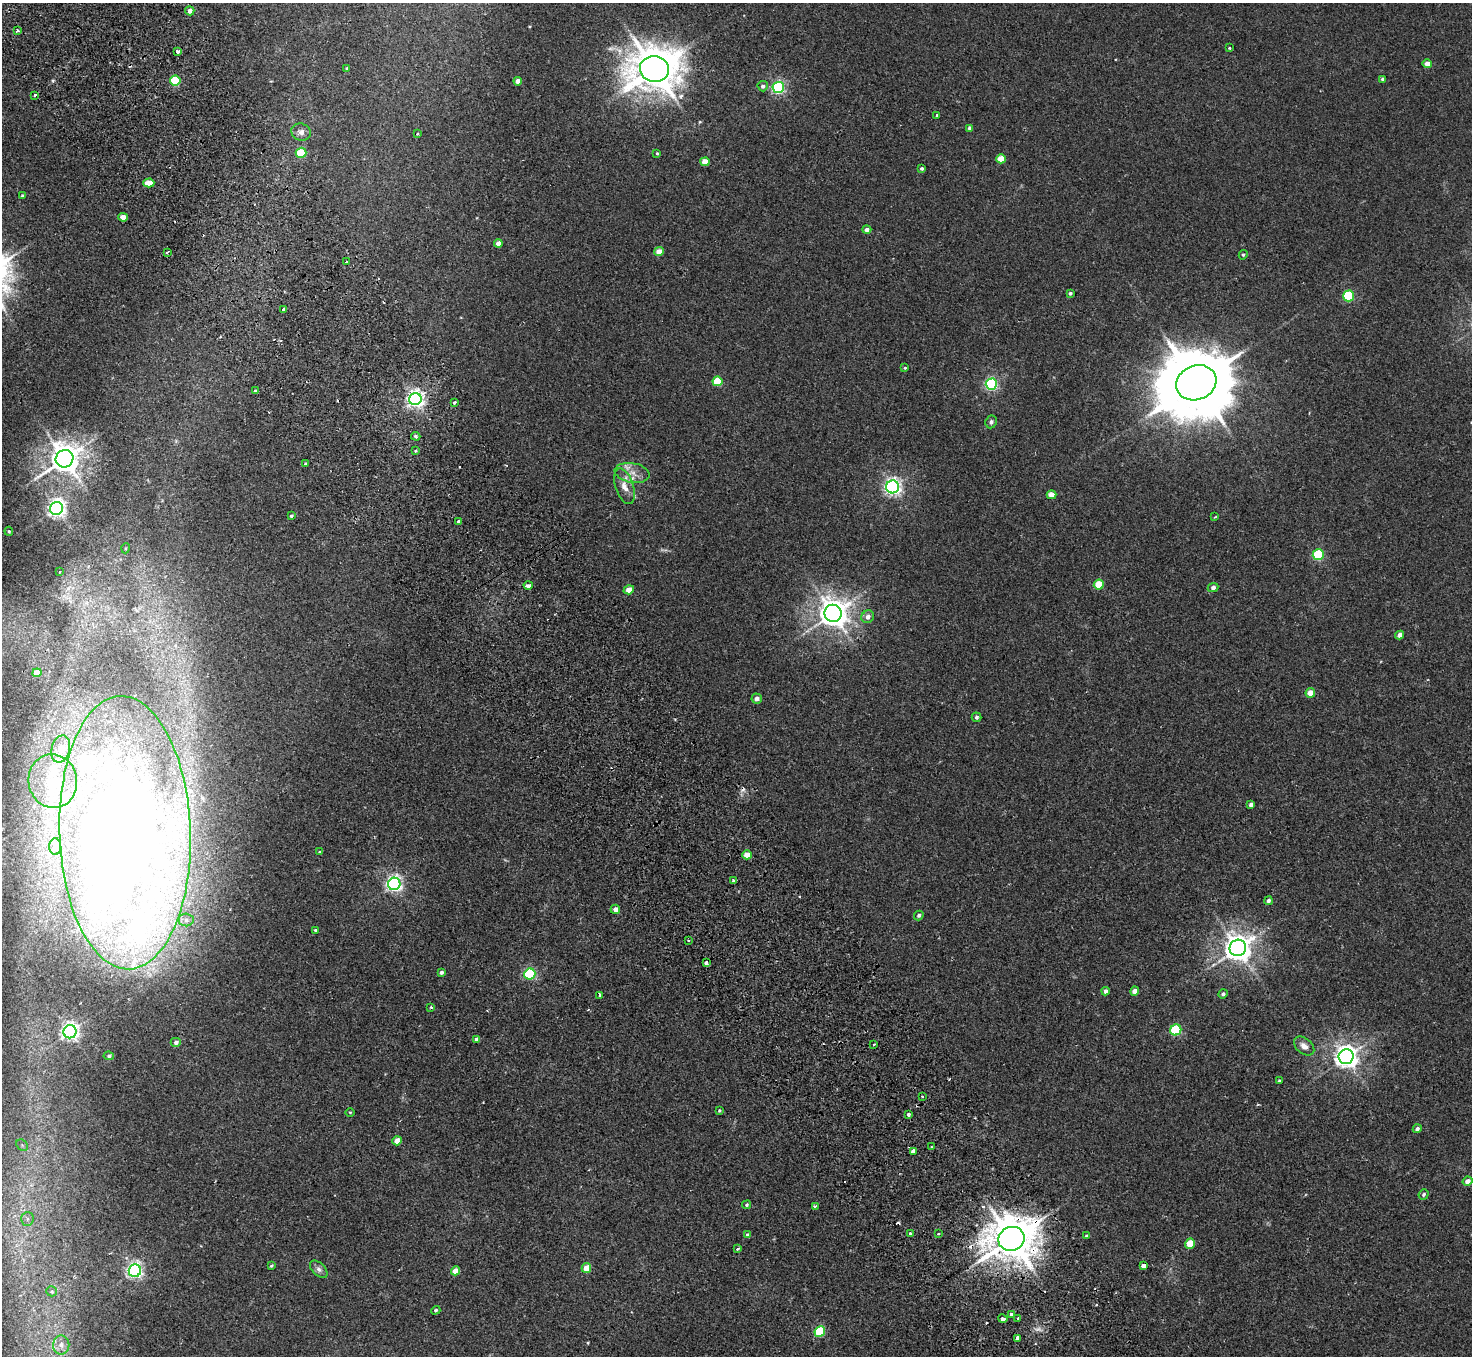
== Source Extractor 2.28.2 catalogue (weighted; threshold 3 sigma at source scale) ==
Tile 11 of 4 x 4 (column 3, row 3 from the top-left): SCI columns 2990-4459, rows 1552-2905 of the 5982 x 5946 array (HDU 1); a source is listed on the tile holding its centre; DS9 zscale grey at full resolution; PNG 1474 x 1358 px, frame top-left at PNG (2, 3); each listed source drawn as its Kron ellipse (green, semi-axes under 4 px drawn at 4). Shown black and unused: <1% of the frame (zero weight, under 2 of 3 exposures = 3% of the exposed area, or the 3 px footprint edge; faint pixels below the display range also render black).
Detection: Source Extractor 2.28.2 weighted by HDU 2 'WHT'; one run over the whole footprint, this tile lists its part. Background 0.0178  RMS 0.0058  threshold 0.0263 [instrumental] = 3 sigma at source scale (4.5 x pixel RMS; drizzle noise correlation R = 1.50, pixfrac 1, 0.05/0.05 arcsec/px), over >= 5 px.
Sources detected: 152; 1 inside a brighter object's white glare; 10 cosmic-ray / hot-pixel residue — neither listed nor drawn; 4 inside a brighter listed object's ellipse — not listed separately; the other 137 listed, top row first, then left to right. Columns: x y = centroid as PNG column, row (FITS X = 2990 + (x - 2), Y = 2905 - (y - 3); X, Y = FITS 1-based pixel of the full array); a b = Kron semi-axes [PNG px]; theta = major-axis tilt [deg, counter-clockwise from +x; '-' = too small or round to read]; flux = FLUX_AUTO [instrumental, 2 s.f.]
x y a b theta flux
190 11 4 4 - 2.4
17 31 3 3 - 1.2
1229 48 3 3 - 0.55
178 52 4 3 - 1.9
1427 64 4 4 - 3.9
347 68 3 3 - 0.48
654 69 15 13 -12 2100
1382 79 4 3 - 0.99
175 81 5 5 - 32
518 81 4 4 - 2.9
763 86 5 5 - 1.7
778 87 6 5 - 96
35 95 3 3 - 1.7
937 115 4 2 - 0.55
970 128 4 4 - 2.3
301 132 10 8 -21 2.7
418 134 3 2 - 0.74
301 153 5 5 - 18
657 153 4 3 - 0.61
1001 159 5 4 - 13
705 162 4 4 - 7.4
922 168 3 3 - 0.93
149 183 5 4 - 9.2
22 196 3 3 - 0.86
123 217 4 4 - 5.9
867 230 4 4 - 2.3
498 243 4 4 - 3.3
167 252 3 3 - 0.81
659 252 4 4 - 6.6
1243 255 5 4 - 0.83
346 261 3 3 - 2.2
1070 293 3 3 - 1.1
1348 296 5 5 - 39
283 309 3 3 - 2.6
905 368 4 3 - 0.58
717 381 5 5 - 20
1196 383 20 17 23 6500
991 384 6 5 - 88
255 391 3 3 - 1.1
415 399 6 6 - 210
455 403 4 3 - 1.4
991 422 6 5 - 1.5
416 436 5 3 - 0.8
416 451 3 3 - 0.95
64 459 9 8 - 910
306 463 4 3 - 0.8
632 473 17 9 -10 6.5
624 486 18 9 -71 5.7
893 487 6 6 - 210
1052 495 5 4 - 6.1
56 508 6 6 - 250
291 516 3 3 - 0.93
1215 517 4 3 - 0.48
459 521 4 3 - 2.9
9 531 4 4 - 0.79
126 548 5 3 - 0.49
1318 555 5 5 - 40
60 572 3 3 - 0.53
528 585 4 3 - 6.8
1099 585 5 5 - 17
1213 588 5 4 - 1.8
629 590 5 4 - 5.5
833 613 8 8 - 760
868 617 7 6 - 2.8
1400 635 4 4 - 3.2
37 673 5 4 - 6.4
1310 693 5 4 - 5.7
757 698 5 5 - 2.7
977 717 5 4 - 1.2
61 749 14 9 76 7.5
53 781 27 24 -79 25
1251 804 4 3 - 1.8
125 833 136 65 -88 1100
55 847 8 6 90 1.8
320 852 4 3 - 0.86
747 855 5 4 - 7
734 881 4 3 - 2.5
394 884 6 6 - 170
1268 901 4 4 - 1.5
615 909 5 4 - 3.4
919 915 5 4 - 1.3
186 920 7 6 - 2.1
316 930 4 4 - 0.89
688 940 2 2 - 0.6
1238 948 8 8 - 670
706 963 4 3 - 6.5
441 972 4 3 - 1.3
530 974 5 5 - 59
1105 991 4 4 - 2.2
1135 991 5 4 - 3.5
1223 994 5 4 - 1.3
600 995 4 3 - 1.8
431 1007 3 3 - 0.65
1176 1030 6 5 - 44
70 1032 7 6 - 220
477 1039 4 4 - 2.2
176 1042 5 4 - 1.7
874 1045 3 3 - 0.93
1304 1046 11 7 -40 3.5
109 1056 5 4 - 0.98
1346 1057 7 7 - 440
1279 1081 3 3 - 0.77
922 1096 3 3 - 0.55
719 1110 3 3 - 0.69
350 1112 4 3 - 0.48
908 1115 3 3 - 4.5
1417 1129 4 4 - 1.9
397 1141 5 4 - 5.3
22 1145 6 5 - 1.3
931 1147 4 3 - 0.45
913 1151 4 3 - 4.1
1467 1181 5 4 - 3.1
1424 1194 5 5 - 0.97
747 1205 5 4 - 0.77
815 1206 3 3 - 1.1
27 1219 7 6 - 2.1
910 1233 3 3 - 2
938 1234 3 3 - 1.2
748 1235 4 4 - 1.4
1086 1236 3 3 - 0.65
1011 1239 13 12 - 2100
1190 1244 5 4 - 9.8
738 1249 3 3 - 1.9
271 1266 3 3 - 0.62
1143 1266 4 3 - 11
586 1268 5 4 - 8.6
319 1269 10 6 -45 2.1
135 1271 6 6 - 160
455 1271 5 4 - 7.4
52 1291 5 5 - 2.1
436 1310 5 4 - 0.8
1011 1315 4 3 - 11
1018 1318 3 2 - 1.5
1003 1319 5 3 - 3.7
820 1332 5 5 - 33
1018 1338 3 3 - 8.2
61 1345 9 8 - 3.4
Overlapping masked pixels (flux is a lower limit): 1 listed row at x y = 1011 1239
Isophote crosses this tile's border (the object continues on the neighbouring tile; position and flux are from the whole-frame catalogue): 1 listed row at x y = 125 833